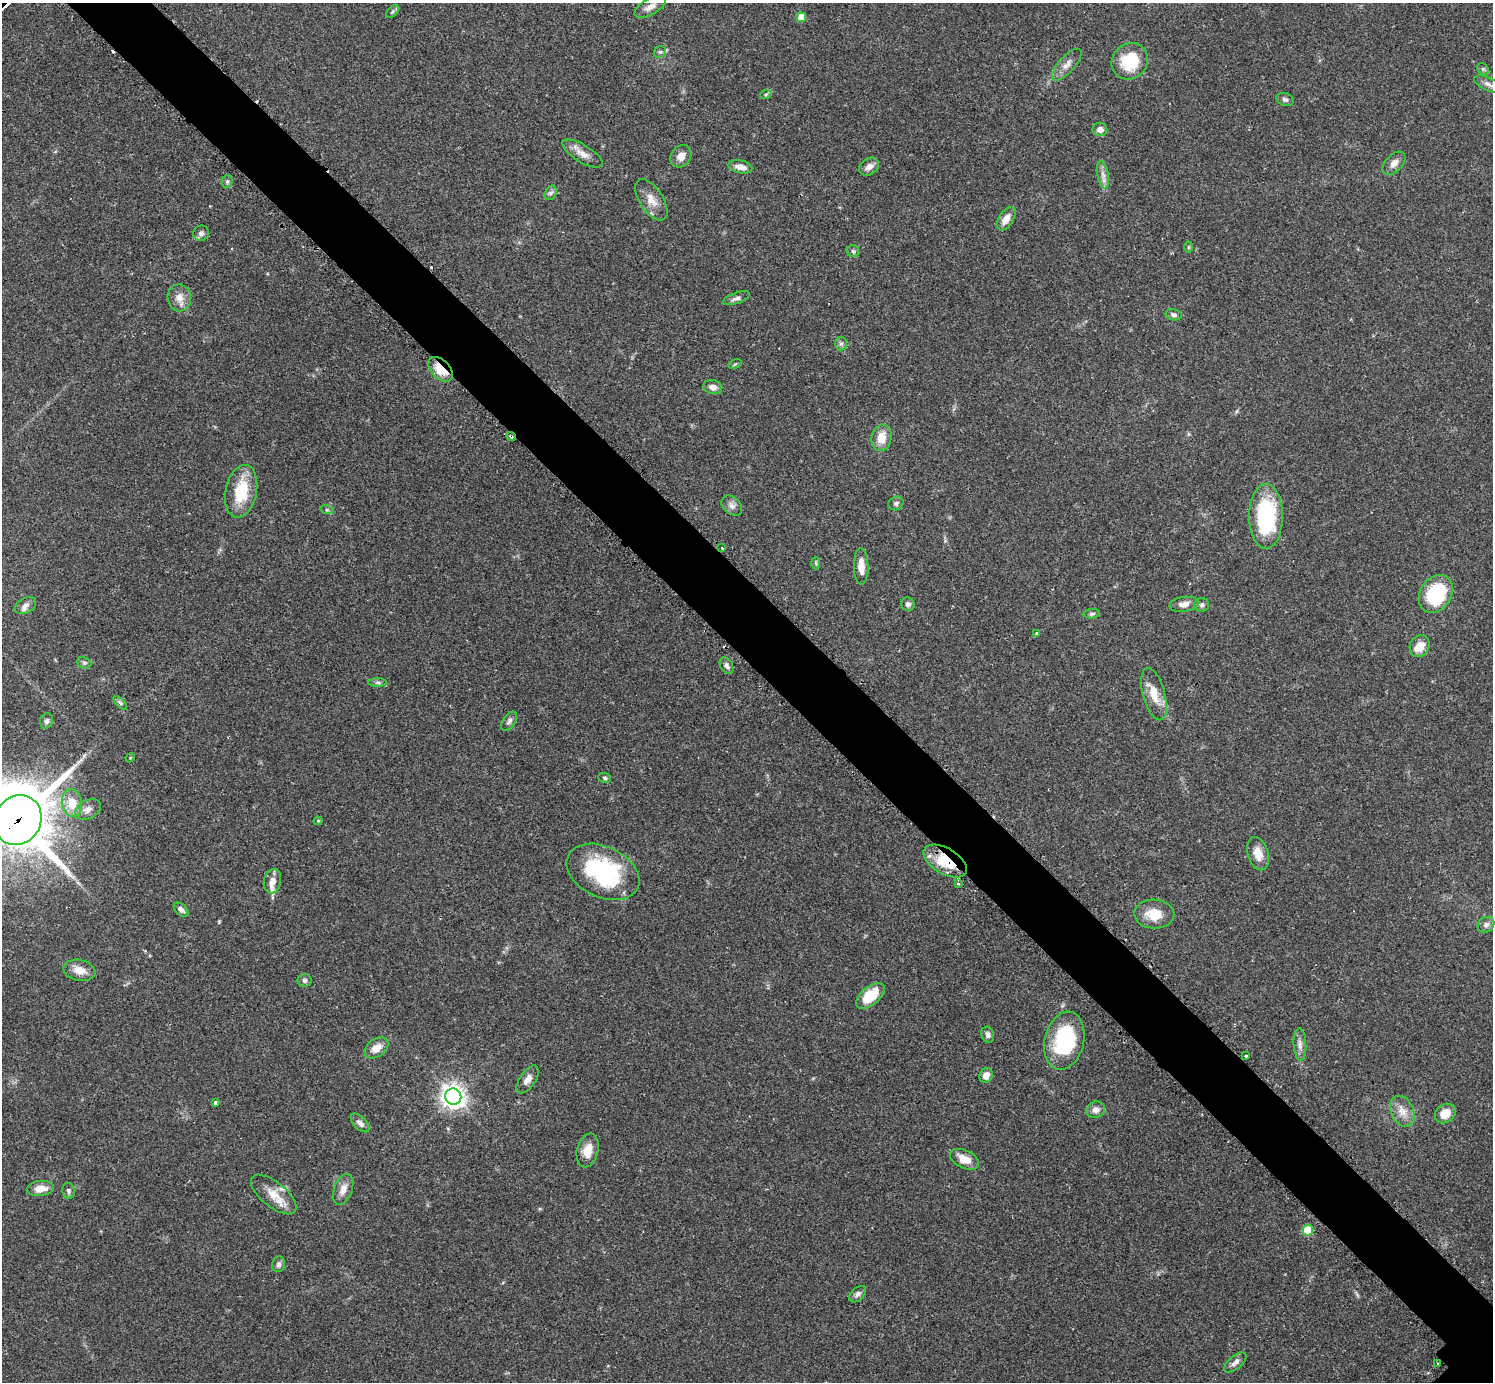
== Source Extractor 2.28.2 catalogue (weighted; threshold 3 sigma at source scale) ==
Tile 11 of 4 x 4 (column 3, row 3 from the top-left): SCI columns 3010-4500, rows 1568-2947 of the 6041 x 6040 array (HDU 1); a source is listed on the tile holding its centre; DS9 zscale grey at full resolution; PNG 1495 x 1384 px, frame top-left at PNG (2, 3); each listed source drawn as its Kron ellipse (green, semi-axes under 4 px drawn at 4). Shown black and unused: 6% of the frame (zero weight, under 2 of 3 exposures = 2% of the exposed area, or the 3 px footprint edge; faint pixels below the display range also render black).
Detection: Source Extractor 2.28.2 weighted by HDU 2 'WHT'; one run over the whole footprint, this tile lists its part. Background 0.0786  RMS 0.0055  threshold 0.0247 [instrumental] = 3 sigma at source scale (4.5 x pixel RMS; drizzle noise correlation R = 1.50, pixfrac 1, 0.05/0.05 arcsec/px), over >= 5 px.
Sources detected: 106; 3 cosmic-ray / hot-pixel residue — neither listed nor drawn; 6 inside a brighter listed object's ellipse — not listed separately; the other 97 listed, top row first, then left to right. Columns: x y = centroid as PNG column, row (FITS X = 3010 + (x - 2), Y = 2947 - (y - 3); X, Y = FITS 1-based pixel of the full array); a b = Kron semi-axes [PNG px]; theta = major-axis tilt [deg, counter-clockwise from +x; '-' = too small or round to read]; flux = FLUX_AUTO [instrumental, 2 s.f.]
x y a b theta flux
650 7 17 8 30 3.8
392 12 7 4 45 1
801 17 5 5 - 9.1
660 52 6 5 - 1.1
1130 61 19 17 46 21
1067 65 20 8 48 4.2
1483 69 6 5 - 0.93
1488 84 15 6 -25 2.8
766 94 6 4 19 0.76
1285 99 9 6 -21 1.5
1100 129 7 6 - 3.1
582 154 23 8 -31 5.3
681 156 12 9 53 4.4
1394 163 14 8 46 3.4
740 167 12 6 -12 4.3
869 167 11 8 35 3.4
1103 175 14 5 -79 2.9
227 181 6 5 - 1.1
551 193 7 5 61 1.4
651 200 23 11 -57 6.7
1006 219 13 7 57 5.2
201 233 8 7 - 1.9
1188 247 5 3 - 0.62
853 251 6 6 - 1.1
179 298 13 12 - 5.2
736 298 14 5 19 2.1
1174 315 8 5 -11 1.7
841 344 7 6 - 1.3
735 364 7 3 31 0.59
441 369 15 9 -46 14
713 387 10 7 -11 3.1
511 436 4 3 - 0.99
882 438 13 10 78 8
241 491 27 15 78 20
896 503 8 6 27 1.5
732 506 11 8 -42 2.7
327 510 6 4 -18 0.83
1266 516 32 16 -90 55
722 548 3 2 - 1.1
816 563 6 4 -88 0.73
861 566 18 7 -89 5.5
1436 594 20 15 57 34
908 604 7 6 - 1.5
1184 604 15 7 8 4.1
25 605 11 7 30 2.4
1202 605 7 6 - 1.4
1092 614 8 4 4 1.1
1037 633 3 3 - 1.4
1420 646 11 9 59 6.2
84 663 7 5 -21 1.2
726 666 9 6 -58 1.8
378 682 9 4 0 1.1
1154 694 27 11 -75 9.6
120 703 8 3 -45 0.99
47 721 8 6 70 1.5
509 721 11 6 56 1.8
130 758 5 3 - 0.46
605 778 6 5 - 1.1
72 803 14 10 -82 9.6
88 810 14 9 28 3.5
18 820 26 23 57 3800
318 821 4 4 - 0.61
1258 854 17 10 -73 6.2
945 861 24 13 -30 20
603 872 38 25 -25 59
272 881 12 8 76 4.3
958 884 3 3 - 1.3
181 910 9 5 -43 2
1154 914 20 14 -2 11
1486 925 9 7 35 2.2
79 970 16 10 -12 6
304 980 7 6 - 1.3
870 996 17 9 40 17
988 1035 8 6 -72 1.8
1064 1041 29 19 77 46
1300 1044 16 6 -88 3.1
376 1048 13 9 35 5.7
1246 1056 3 3 - 1.5
986 1075 7 6 - 4.5
528 1079 16 7 56 3.8
453 1097 8 8 - 440
215 1102 4 3 - 1.5
1096 1110 9 8 - 3.1
1402 1111 16 11 -66 6.1
1445 1113 11 9 36 7.2
360 1123 11 6 -45 2.5
588 1150 17 10 76 7.2
964 1159 15 9 -25 7.3
40 1188 13 7 6 6.1
343 1189 16 9 70 4.9
69 1191 8 6 -78 1.3
274 1195 27 12 -39 9.3
1308 1230 5 5 - 21
279 1264 8 6 74 1.9
858 1294 10 6 44 1.9
1235 1362 13 6 40 2.8
1438 1364 3 2 - 0.78
Overlapping masked pixels (flux is a lower limit): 4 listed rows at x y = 441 369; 511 436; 18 820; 945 861
Isophote crosses this tile's border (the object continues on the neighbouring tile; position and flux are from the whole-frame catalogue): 1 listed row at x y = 18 820